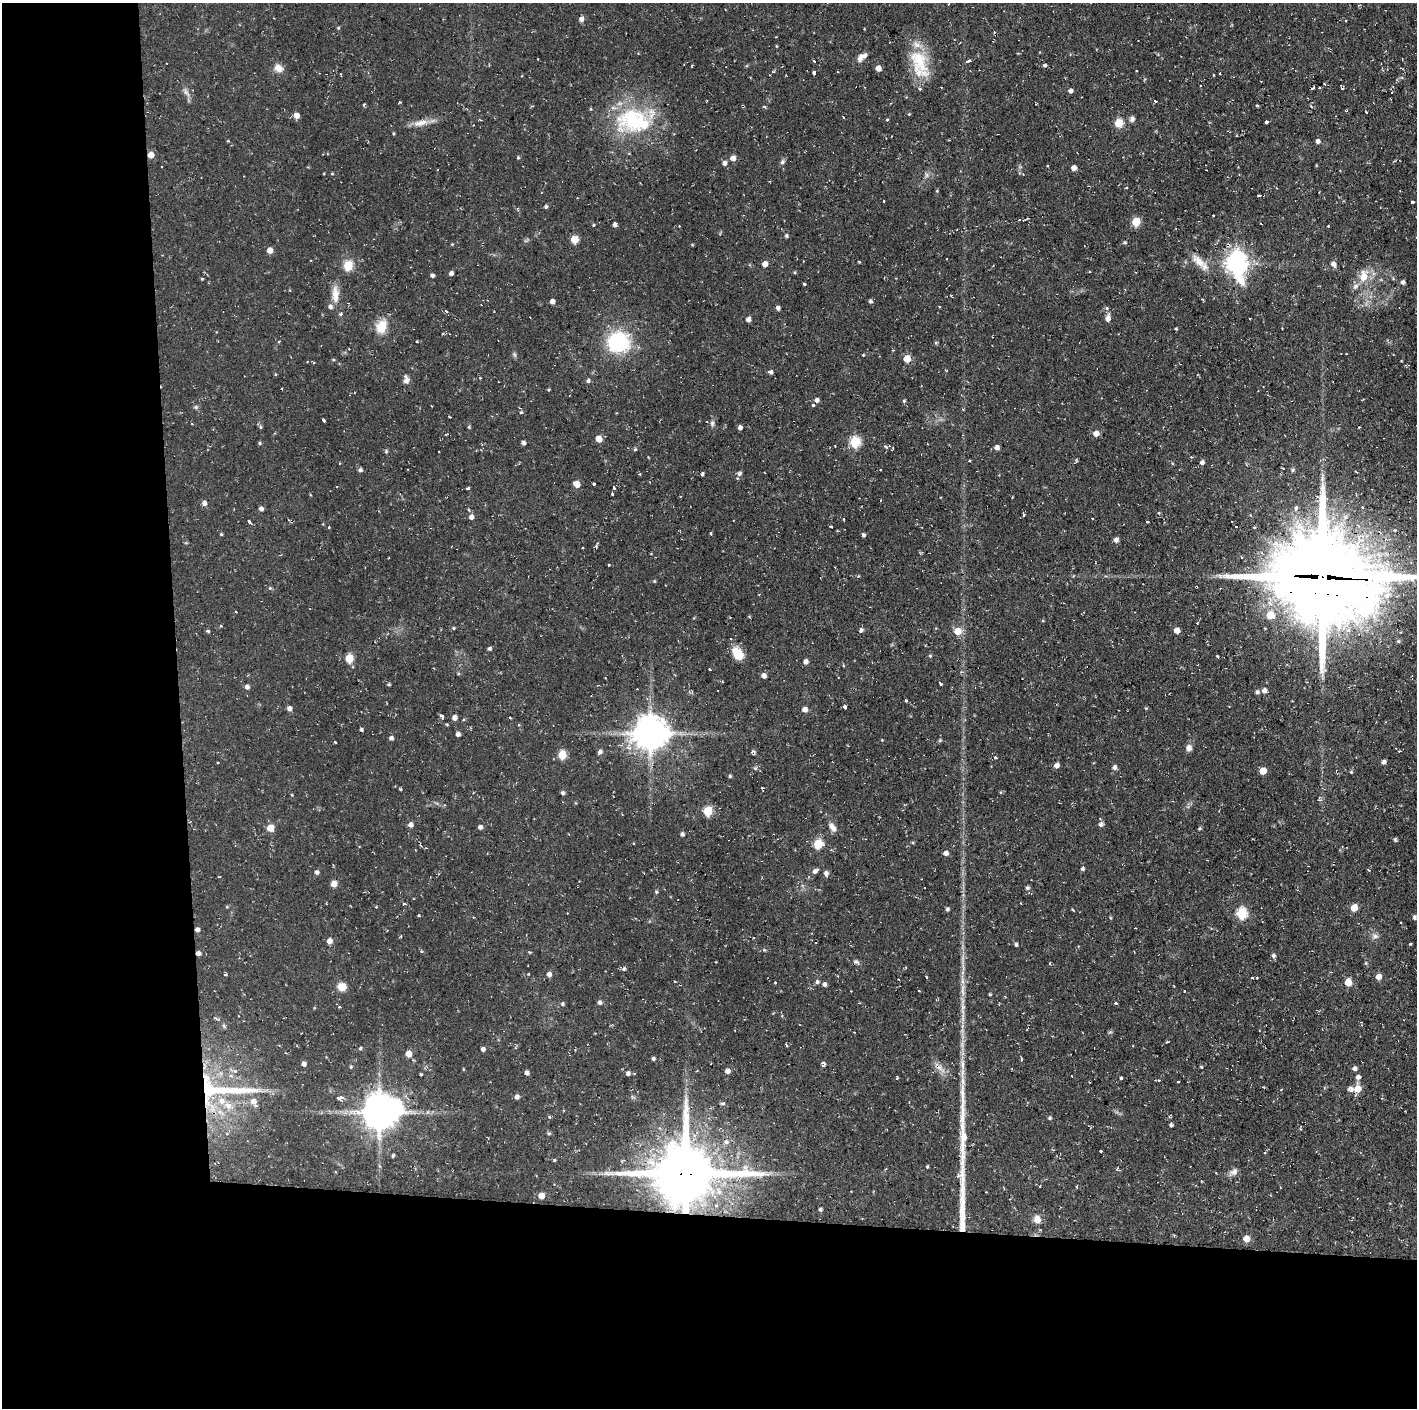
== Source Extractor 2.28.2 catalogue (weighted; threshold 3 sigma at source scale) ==
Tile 7 of 3 x 3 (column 1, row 3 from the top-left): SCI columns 2-1416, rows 1-1406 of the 4247 x 4218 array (HDU 1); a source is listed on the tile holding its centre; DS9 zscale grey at full resolution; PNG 1419 x 1410 px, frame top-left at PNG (2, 3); no overlay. Shown black and unused: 24% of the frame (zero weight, under 2 of 3 exposures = <1% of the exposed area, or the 3 px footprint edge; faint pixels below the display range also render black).
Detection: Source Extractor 2.28.2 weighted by HDU 2 'WHT'; one run over the whole footprint, this tile lists its part. Background 0.0586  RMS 0.0063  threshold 0.0283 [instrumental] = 3 sigma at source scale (4.5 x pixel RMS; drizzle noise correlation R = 1.50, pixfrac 1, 0.05/0.05 arcsec/px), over >= 5 px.
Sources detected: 352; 21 cosmic-ray / hot-pixel residue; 2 long thin detections or spike segments (spike, bleed or trail) — not listed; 9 inside a brighter listed object's ellipse — not listed separately; the other 320 listed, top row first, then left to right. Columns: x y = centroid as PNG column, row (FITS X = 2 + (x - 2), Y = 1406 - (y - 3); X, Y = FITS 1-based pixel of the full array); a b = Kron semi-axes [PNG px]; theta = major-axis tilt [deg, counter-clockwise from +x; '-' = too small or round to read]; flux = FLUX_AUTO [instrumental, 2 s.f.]
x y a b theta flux
581 19 6 5 - 2.6
338 28 4 4 - 0.68
862 57 14 7 40 4
814 61 3 2 - 1.1
919 61 44 19 -62 26
969 61 5 3 - 2
1045 65 3 3 - 7.4
692 66 3 2 - 0.62
278 68 10 8 -32 5.2
878 68 5 4 - 4.6
1136 70 3 2 - 0.67
837 72 3 2 - 0.6
814 73 4 3 - 3.5
1220 74 3 3 - 2
1201 85 3 2 - 0.56
1313 88 4 3 - 1.6
1319 88 3 2 - 0.69
1070 91 5 4 - 2.1
187 93 15 6 -52 2.8
1155 101 3 3 - 3.6
364 104 5 3 - 0.6
1257 106 3 3 - 1.4
764 107 5 3 - 0.61
1366 112 3 3 - 0.98
909 114 4 4 - 0.48
296 116 5 5 - 4.9
1132 119 7 6 - 2
480 120 3 3 - 0.58
634 120 50 35 12 60
887 120 3 3 - 1.2
1266 122 3 3 - 4.1
421 123 24 7 10 6.4
1119 123 5 5 - 23
393 133 4 3 - 0.69
228 141 3 3 - 0.65
1318 141 5 5 - 2
151 155 5 4 - 7.4
518 157 4 4 - 0.74
733 158 5 5 - 4.3
782 162 8 6 53 1.4
724 163 5 5 - 2.3
1047 166 3 2 - 0.89
1074 168 5 4 - 3.6
332 174 4 3 - 0.55
1126 188 3 3 - 0.69
937 191 4 4 - 0.56
1259 195 4 2 - 1.3
883 201 3 2 - 0.67
1412 203 3 3 - 1.9
546 207 4 4 - 1
1213 216 3 2 - 0.47
1136 222 5 5 - 20
1261 224 3 2 - 0.46
593 225 4 3 - 0.57
615 225 4 4 - 1.9
1328 226 3 2 - 0.48
786 236 5 5 - 0.96
574 239 5 5 - 16
1124 242 5 4 - 1
452 244 4 3 - 0.53
1228 245 6 4 -85 2
270 250 5 4 - 5.7
1198 261 23 11 -41 8.2
1236 263 10 7 -80 450
765 264 5 4 - 5.2
1333 264 8 6 -67 2.4
348 266 5 5 - 34
795 272 4 4 - 0.66
1089 272 3 3 - 1.7
451 273 4 4 - 2.3
432 275 5 4 - 1.1
1363 276 17 11 75 9.7
1403 282 5 4 - 1.8
804 284 3 3 - 0.64
335 294 24 9 -88 7.3
552 301 4 4 - 2.9
870 301 5 4 - 1.3
481 305 2 2 - 0.3
778 308 4 4 - 1.9
1107 308 5 4 - 1.1
446 311 5 2 - 0.63
1108 318 7 5 90 3.8
748 320 5 5 - 2.4
381 326 19 13 68 11
1282 328 2 2 - 0.41
279 342 3 2 - 1.1
417 342 4 2 - 0.46
618 342 19 18 - 52
936 343 5 4 - 0.84
1346 354 3 2 - 0.41
514 355 7 5 -68 1.2
863 355 4 3 - 0.53
907 359 5 5 - 11
314 363 3 3 - 0.57
771 372 5 4 - 2
480 378 3 3 - 0.59
406 381 9 7 49 2.6
588 381 5 5 - 1.4
549 390 3 3 - 0.66
817 400 5 4 - 2.2
904 401 5 4 - 0.9
813 405 3 3 - 5.2
196 407 6 5 - 1.1
963 409 4 3 - 0.52
521 412 4 3 - 0.81
449 417 3 3 - 1.2
323 420 4 3 - 2.7
712 423 7 5 76 1.8
192 424 3 2 - 0.45
260 427 5 4 - 0.77
469 427 4 4 - 0.73
740 427 5 4 - 1.6
1096 433 6 5 - 4
599 439 5 5 - 7.5
855 442 6 5 - 45
260 443 5 4 - 0.81
523 443 4 4 - 1.9
886 447 7 3 -44 0.97
997 448 5 4 - 3.2
635 449 5 4 - 0.95
386 451 5 4 - 0.89
1191 457 3 3 - 0.55
969 461 4 3 - 0.53
1202 462 5 5 - 1.9
360 470 6 5 - 1.3
1356 472 5 2 - 0.52
702 474 4 3 - 0.99
739 474 7 5 40 1.5
577 484 5 4 - 7.6
594 484 3 3 - 3.9
468 488 3 3 - 4.2
614 488 3 3 - 1
612 494 3 3 - 1.3
1012 497 3 2 - 0.46
881 501 3 2 - 0.54
204 503 5 5 - 2.5
1296 508 6 5 - 2.4
1362 508 4 4 - 0.9
261 509 4 4 - 2.2
1023 514 3 3 - 5.8
471 517 6 5 - 2.5
844 519 3 2 - 0.49
1147 521 3 3 - 1.8
249 522 4 3 - 2.3
831 526 3 2 - 0.74
1254 527 3 3 - 1
1395 530 4 4 - 0.94
710 533 3 3 - 1.9
221 534 4 4 - 0.73
863 535 4 4 - 1.2
1116 540 5 5 - 2.5
596 546 5 4 - 0.85
609 565 3 2 - 0.81
1323 577 37 32 -13 8700
1270 615 6 6 - 12
1197 623 3 2 - 0.52
221 626 3 3 - 1.1
453 628 4 4 - 0.71
861 630 7 5 26 1.3
1177 630 5 4 - 5.3
208 631 5 4 - 0.93
957 631 6 6 - 10
730 639 3 2 - 0.61
490 649 4 4 - 1.4
737 653 15 10 -55 10
930 656 5 4 - 0.82
1217 656 3 3 - 0.88
349 658 5 5 - 19
805 662 5 4 - 2.6
710 670 3 3 - 1
458 674 5 3 - 0.69
764 676 5 4 - 3.2
605 678 2 2 - 0.43
940 683 4 3 - 1.4
389 684 4 4 - 0.87
247 687 5 5 - 2.2
1264 691 5 5 - 2.9
1257 692 5 4 - 1.5
906 700 3 3 - 0.96
845 707 4 3 - 2.4
289 708 5 4 - 2.8
1146 708 4 4 - 0.61
805 709 5 5 - 3.3
442 716 4 3 - 2.5
454 718 5 5 - 3
361 730 4 3 - 1.2
650 733 10 10 - 1300
458 734 4 4 - 2.2
391 738 4 4 - 1.9
940 740 5 4 - 0.87
335 742 3 2 - 1.4
1189 748 7 6 - 3.2
1400 751 3 3 - 1.2
600 752 5 4 - 1.9
562 755 5 5 - 25
995 757 4 4 - 0.97
1384 762 6 5 - 1.6
1056 765 4 4 - 3.3
1114 767 6 5 - 2.1
755 768 6 5 - 1
1263 771 6 6 - 5.6
1351 772 5 4 - 0.67
730 776 4 4 - 0.96
762 788 3 2 - 1.6
401 789 4 3 - 0.59
1000 792 5 3 - 0.57
563 793 5 4 - 1.4
292 795 4 3 - 0.5
1319 798 8 5 87 1.3
708 811 5 5 - 28
1101 824 6 6 - 1.7
411 825 5 5 - 2.6
480 827 4 4 - 2.3
832 827 13 7 -51 3.8
270 828 5 5 - 11
1199 828 4 4 - 0.86
682 834 5 4 - 1.3
1395 839 5 4 - 0.96
818 844 6 5 - 27
426 848 3 3 - 0.64
946 853 5 4 - 2.9
1082 869 4 4 - 1.4
1369 870 4 3 - 0.58
815 871 7 5 42 2.5
317 872 5 4 - 1.9
826 873 6 5 - 2.4
219 876 4 2 - 0.51
334 884 6 6 - 4
1027 888 6 5 - 1.3
656 892 5 4 - 0.93
1021 903 3 2 - 0.45
404 904 3 2 - 1.3
227 907 4 3 - 0.52
1354 908 5 5 - 11
947 909 5 4 - 1.4
1072 910 3 3 - 1
1241 913 6 5 - 49
1414 917 6 5 - 1.5
1110 918 5 3 - 0.63
197 930 5 5 - 2.1
401 936 3 3 - 0.62
1375 936 9 6 8 2.1
329 941 5 5 - 4
1410 944 3 3 - 0.6
1016 945 4 4 - 1.2
764 950 4 4 - 0.64
529 952 4 3 - 0.69
198 953 5 4 - 2.4
1273 956 5 5 - 1.4
856 962 9 5 -35 1.4
1050 963 4 3 - 0.51
963 967 13 3 90 2.3
624 969 5 4 - 1.2
528 974 3 3 - 0.45
549 974 5 5 - 2.5
225 975 3 3 - 1.6
926 977 3 2 - 0.89
1379 977 6 6 - 4.1
963 981 12 5 -85 3.3
775 982 3 3 - 0.59
817 982 6 5 - 1.4
1348 982 5 5 - 12
824 984 5 4 - 1.9
342 987 10 9 - 5.9
919 991 3 2 - 0.5
990 994 3 3 - 0.68
600 1002 6 5 - 1.5
1116 1003 3 3 - 1.3
562 1004 5 5 - 1.1
340 1007 3 3 - 1.2
963 1008 23 5 -89 6.2
238 1016 2 2 - 0.62
223 1026 6 4 -63 1.1
786 1045 5 3 - 0.62
360 1048 4 4 - 0.86
483 1049 4 4 - 1.9
409 1054 5 5 - 7
653 1059 4 4 - 1.2
1021 1059 5 3 - 0.66
304 1064 5 4 - 2.1
823 1065 6 3 21 1.2
351 1067 5 4 - 0.77
939 1067 23 7 -43 4.9
1201 1067 4 3 - 0.53
463 1069 5 3 - 0.46
1355 1069 5 5 - 2.3
727 1071 5 5 - 3.3
527 1073 4 4 - 2.2
628 1073 5 5 - 1.9
421 1074 4 3 - 0.66
1358 1077 7 6 - 2.1
897 1078 3 3 - 1.4
1121 1078 3 3 - 6.4
1159 1080 4 3 - 0.9
1178 1082 3 2 - 0.48
222 1089 94 22 -3 66
1351 1089 8 7 - 2.4
1357 1089 6 6 - 9.2
517 1097 5 5 - 2.2
341 1098 4 3 - 9.5
723 1103 6 5 - 1.4
379 1112 13 10 21 1500
1050 1118 5 4 - 0.97
1171 1125 4 3 - 1.2
549 1133 6 4 -27 0.86
227 1134 3 2 - 0.43
726 1142 8 7 - 2.5
963 1143 62 8 88 20
1100 1151 3 3 - 1.9
393 1155 4 3 - 0.85
554 1160 3 3 - 0.94
927 1167 4 3 - 0.67
1234 1172 11 9 20 2.9
686 1173 21 18 1 4600
1040 1186 2 2 - 0.45
986 1192 3 2 - 0.66
541 1196 5 4 - 6.7
820 1209 5 4 - 1.3
1037 1219 9 8 - 4.7
1246 1239 5 5 - 8
Overlapping masked pixels (flux is a lower limit): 9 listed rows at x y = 151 155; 1228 245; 1323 577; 197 930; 198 953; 939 1067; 222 1089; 379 1112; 686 1173
Isophote crosses this tile's border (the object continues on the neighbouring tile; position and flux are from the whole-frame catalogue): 1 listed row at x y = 1323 577